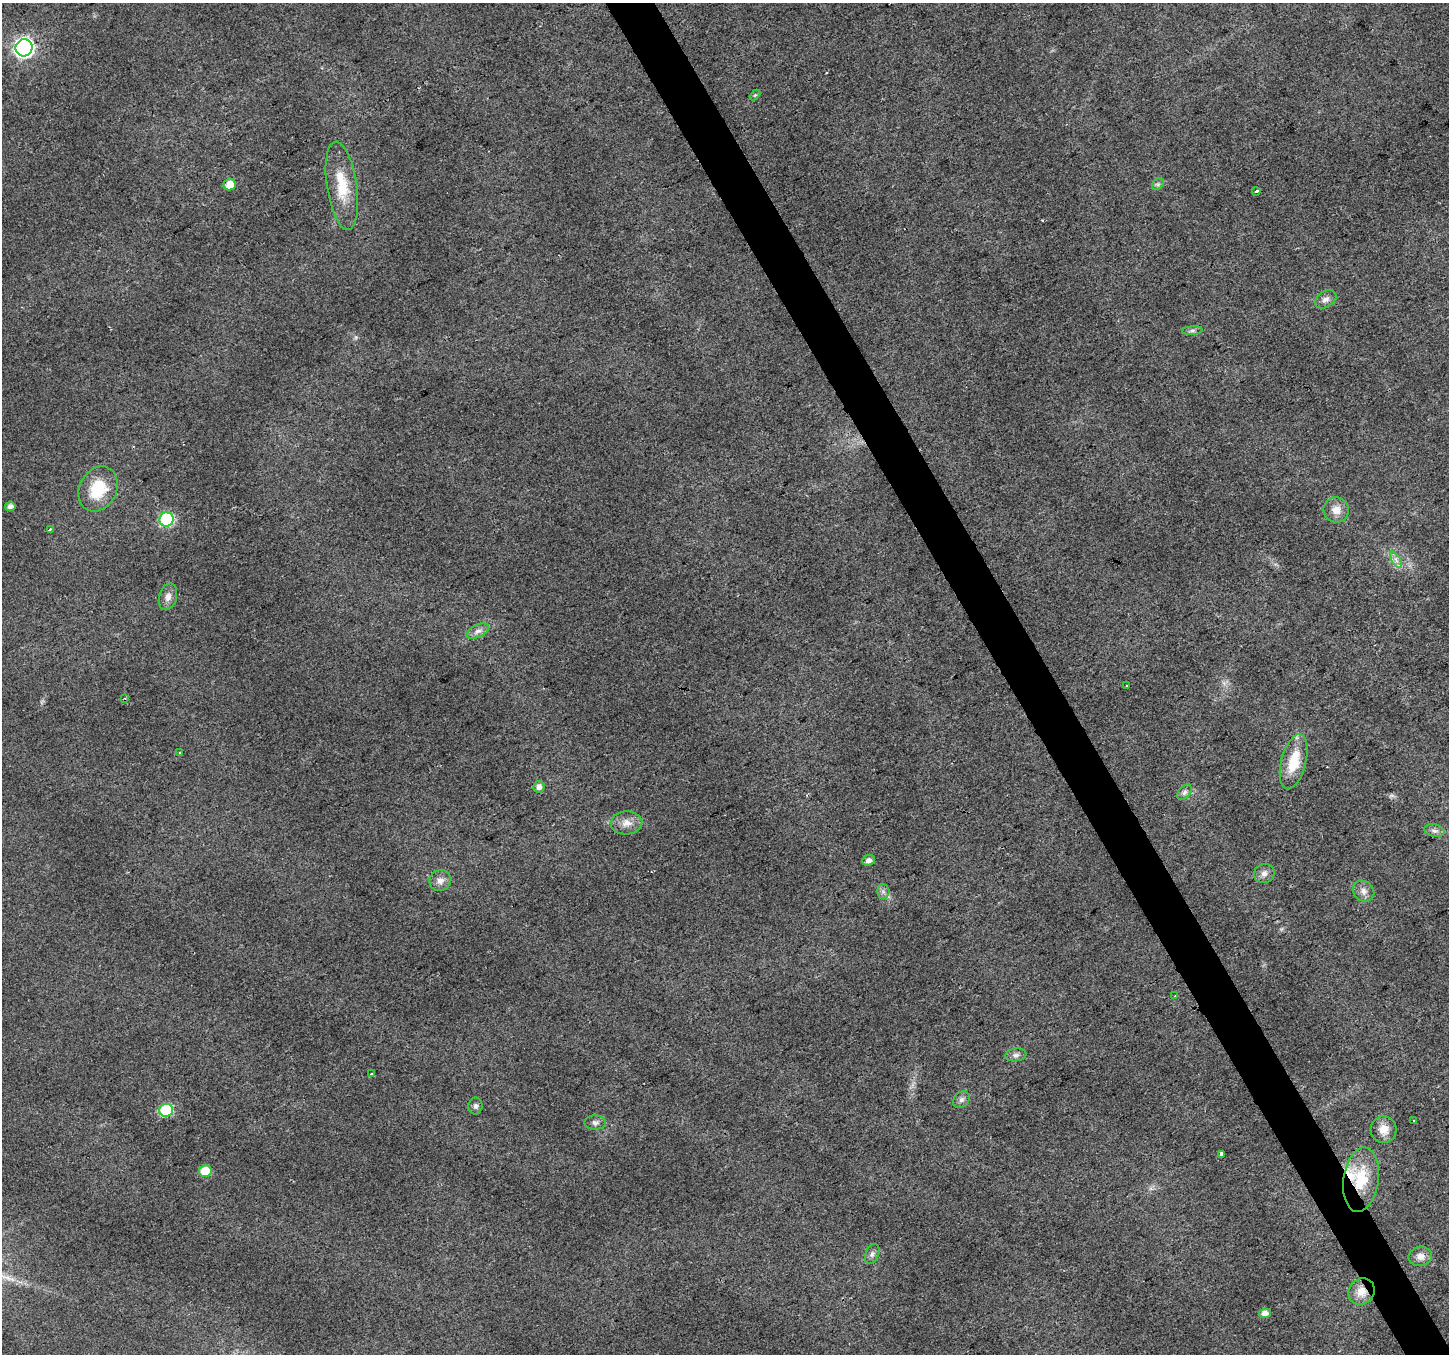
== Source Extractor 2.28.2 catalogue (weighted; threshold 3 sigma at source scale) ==
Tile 6 of 4 x 4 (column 2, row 2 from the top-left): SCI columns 1450-2896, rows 2869-4220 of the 5789 x 5676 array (HDU 1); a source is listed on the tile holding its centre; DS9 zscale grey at full resolution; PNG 1451 x 1356 px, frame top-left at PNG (2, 3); each listed source drawn as its Kron ellipse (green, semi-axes under 4 px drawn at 4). Shown black and unused: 3% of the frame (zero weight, under 2 of 3 exposures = <1% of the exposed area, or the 3 px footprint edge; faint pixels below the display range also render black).
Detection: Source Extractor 2.28.2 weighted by HDU 2 'WHT'; one run over the whole footprint, this tile lists its part. Background 0.0194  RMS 0.0082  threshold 0.0371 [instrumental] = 3 sigma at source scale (4.5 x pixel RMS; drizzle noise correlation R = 1.50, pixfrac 1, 0.0396/0.0396 arcsec/px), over >= 5 px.
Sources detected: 49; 1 too faint to see at this stretch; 2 cosmic-ray / hot-pixel residue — neither listed nor drawn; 1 inside a brighter listed object's ellipse — not listed separately; the other 45 listed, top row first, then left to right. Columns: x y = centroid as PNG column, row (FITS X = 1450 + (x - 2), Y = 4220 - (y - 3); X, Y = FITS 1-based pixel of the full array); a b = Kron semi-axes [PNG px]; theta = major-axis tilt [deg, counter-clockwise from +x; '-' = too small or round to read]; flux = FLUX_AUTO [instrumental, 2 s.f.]
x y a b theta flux
24 48 8 8 - 370
755 95 6 4 44 1
230 184 6 6 - 11
1158 184 7 5 45 1.7
342 186 44 15 -81 29
1256 191 4 3 - 6.8
1326 299 12 8 31 4.4
1192 331 10 4 5 2.2
98 489 23 18 62 31
10 506 5 5 - 4.1
1336 510 13 12 - 8.5
166 519 7 7 - 96
50 529 3 3 - 1.9
1396 560 9 3 -58 2.8
168 597 14 9 73 5.5
478 631 12 6 26 4.3
1127 685 3 2 - 1.1
125 698 3 2 - 1.5
180 752 3 2 - 0.59
1294 762 28 12 75 27
539 787 6 5 - 4.1
1185 792 9 5 49 2.7
626 823 16 11 4 8.4
1434 831 10 6 -13 3.1
869 860 6 5 - 3.3
1264 873 10 9 - 4.5
440 881 11 10 - 5.4
1363 891 11 9 -40 5
883 892 7 6 - 2.6
1175 996 3 3 - 1.2
1016 1055 10 6 8 3
371 1074 3 2 - 1.5
961 1100 9 7 45 3
475 1106 8 7 - 2.6
166 1110 7 6 - 70
1413 1121 3 3 - 2.2
595 1122 10 7 -1 2.9
1384 1129 13 13 - 9.4
1222 1154 4 3 - 15
205 1171 6 6 - 25
1361 1180 32 17 82 34
872 1254 10 6 67 3.1
1420 1256 11 9 11 6.1
1362 1292 14 12 55 11
1265 1313 6 5 - 6.2
Overlapping masked pixels (flux is a lower limit): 2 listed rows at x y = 1361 1180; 1362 1292